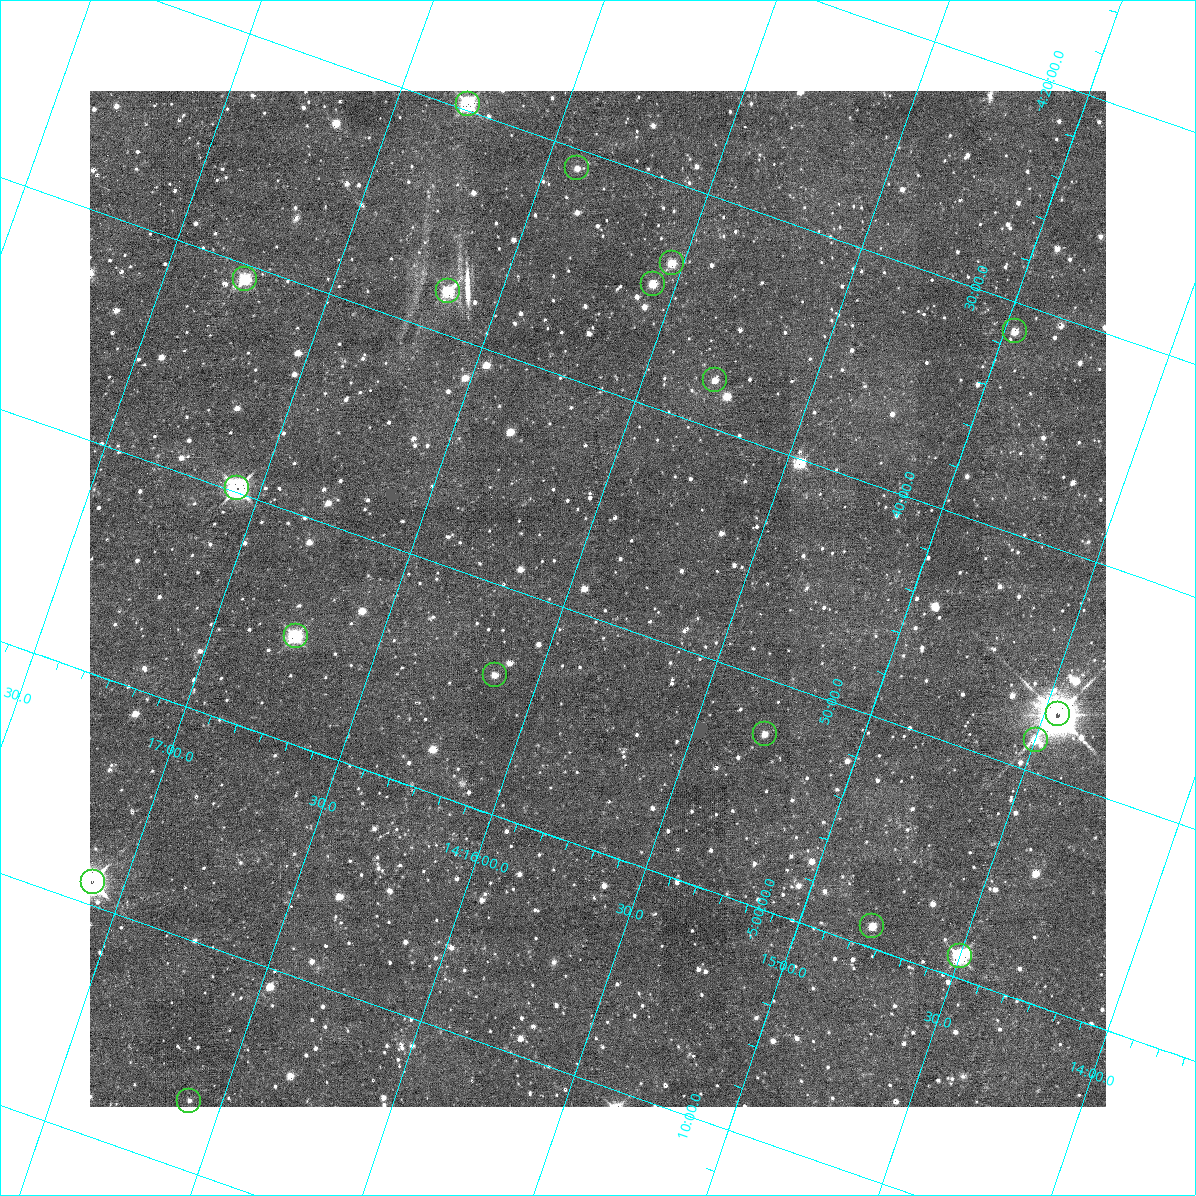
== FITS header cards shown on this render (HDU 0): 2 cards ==
NAXIS1  =                 1016 / length of data axis 1
NAXIS2  =                 1016 / length of data axis 2

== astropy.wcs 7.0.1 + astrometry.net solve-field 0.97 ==
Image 1016 x 1016 px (HDU 0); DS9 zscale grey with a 90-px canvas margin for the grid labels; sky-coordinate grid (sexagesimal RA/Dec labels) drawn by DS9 from the SOLVED WCS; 18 Tycho-2 reference stars matched to detected sources circled (green)
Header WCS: RA---SIN-SIP/DEC--SIN-SIP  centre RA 14:15:55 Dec -04:49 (213.98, -4.82 deg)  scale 2.76 arcsec/px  FOV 46.7' x 46.4'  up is +19 deg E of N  parity normal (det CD < 0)
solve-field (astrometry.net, Tycho-2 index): VERIFIED the header's WCS against the Tycho-2 star catalogue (verified at 3 index scales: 10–18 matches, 1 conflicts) and refined it, rather than solving blind
Solved WCS: RA---TAN-SIP/DEC--TAN-SIP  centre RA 14:15:55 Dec -04:49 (213.98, -4.82 deg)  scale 2.76 arcsec/px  FOV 46.7' x 46.4'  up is +19 deg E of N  parity normal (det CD < 0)
The solver's refit moves the header's centre by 0.43 arcsec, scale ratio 1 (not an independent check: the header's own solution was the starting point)
Tycho-2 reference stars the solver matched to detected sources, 18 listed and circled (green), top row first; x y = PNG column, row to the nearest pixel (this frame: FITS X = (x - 90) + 1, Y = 1016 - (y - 91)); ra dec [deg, ICRS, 3 dp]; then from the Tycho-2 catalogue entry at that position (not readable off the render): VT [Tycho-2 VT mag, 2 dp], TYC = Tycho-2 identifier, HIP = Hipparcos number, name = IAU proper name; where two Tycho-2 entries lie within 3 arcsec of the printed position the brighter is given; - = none
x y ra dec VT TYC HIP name
468 104 214.198 -4.496 10.78 4979-1184-1 - -
577 168 214.102 -4.514 12.20 4979-1190-1 - -
672 263 214.008 -4.559 11.70 4979-1148-1 - -
245 279 214.315 -4.677 10.37 4979-1022-1 - -
653 284 214.017 -4.578 12.08 4979-1278-1 - -
448 291 214.164 -4.635 11.20 4979-1282-1 - -
1015 331 213.742 -4.521 11.47 4979-824-1 - -
715 380 213.947 -4.632 11.77 4979-1254-1 - -
237 488 214.267 -4.830 9.08 4979-1170-1 - -
296 636 214.187 -4.921 9.24 4979-1014-1 - -
495 675 214.033 -4.899 11.92 4979-1210-1 - -
1058 714 213.614 -4.786 8.00 4979-745-1 69572 -
765 734 213.821 -4.873 12.32 4979-800-1 - -
1036 740 213.624 -4.809 11.06 4979-759-1 - -
93 882 214.274 -5.150 9.08 4982-1084-1 - -
872 926 213.696 -4.984 12.00 4979-922-1 - -
960 956 213.625 -4.984 9.86 4979-923-1 - -
189 1101 214.149 -5.282 12.82 4982-1190-1 - -